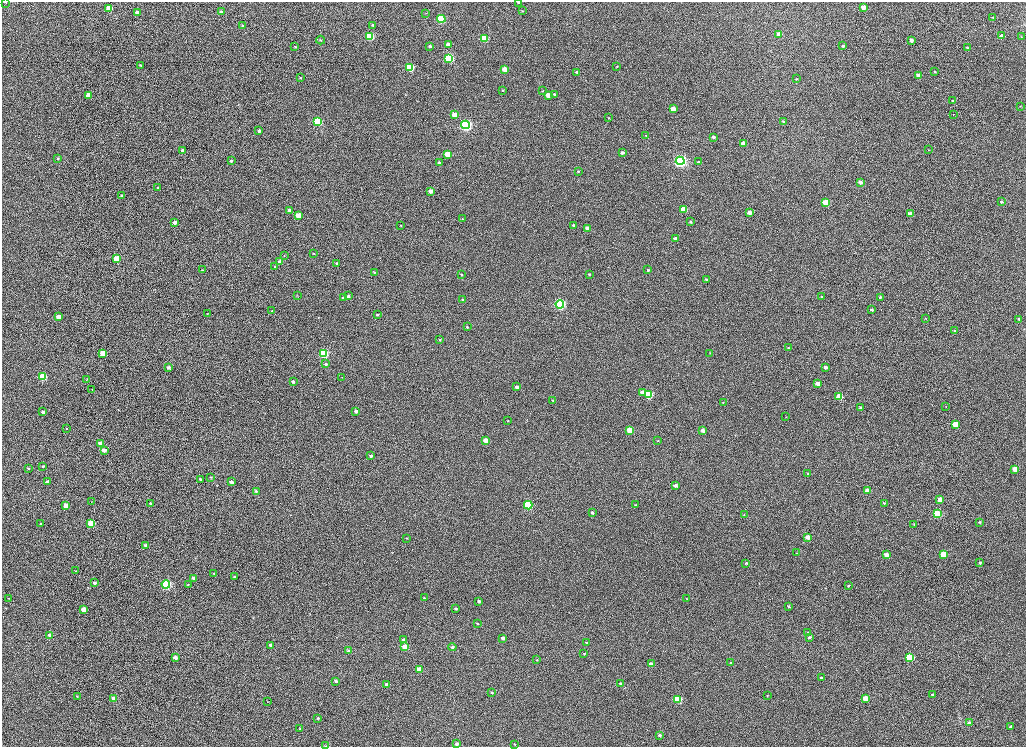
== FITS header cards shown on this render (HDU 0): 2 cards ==
NAXIS1  =                 2048
NAXIS2  =                 1489

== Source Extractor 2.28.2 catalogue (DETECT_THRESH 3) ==
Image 2048 x 1489 px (HDU 0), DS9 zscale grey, zoomed out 1/2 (1 PNG px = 2 x 2 image px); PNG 1028 x 749 px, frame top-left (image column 1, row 1489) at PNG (2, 2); each listed source drawn as its Kron ellipse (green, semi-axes under 4 px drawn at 4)
Background 1020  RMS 3.7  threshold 11.2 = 3 sigma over >= 5 px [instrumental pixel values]
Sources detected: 229; all 229 listed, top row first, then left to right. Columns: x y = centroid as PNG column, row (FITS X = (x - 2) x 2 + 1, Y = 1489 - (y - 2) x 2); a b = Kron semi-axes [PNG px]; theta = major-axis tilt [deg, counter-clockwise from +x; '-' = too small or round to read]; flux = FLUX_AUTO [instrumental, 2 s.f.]
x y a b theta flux
5 2 3 1 - 480
519 2 3 2 - 810
864 7 3 3 - 6600
109 8 4 3 - 16000
522 11 4 3 - 750
137 12 3 3 - 3500
221 12 4 3 - 2500
426 13 3 3 - 430
992 17 3 2 - 340
441 19 4 3 - 59000
372 25 3 3 - 580
242 26 4 3 - 950
779 34 3 3 - 7300
369 36 4 3 - 58000
1002 36 3 3 - 4200
1021 37 3 3 - 480
484 38 4 3 - 37000
321 40 4 3 - 610
911 40 4 3 - 3200
448 45 3 3 - 4100
430 46 3 3 - 1600
843 46 3 3 - 1100
295 47 3 3 - 600
967 48 4 3 - 620
449 58 4 3 - 87000
140 65 2 2 - 410
617 67 3 2 - 440
410 68 4 3 - 53000
504 69 3 3 - 8500
577 72 3 3 - 1400
934 72 3 3 - 510
919 76 4 3 - 7600
300 77 3 3 - 490
796 79 3 3 - 580
503 90 3 3 - 510
542 91 3 2 - 370
554 94 4 3 - 1300
88 95 3 3 - 8300
548 95 3 3 - 8300
953 101 3 3 - 920
1020 106 3 2 - 310
673 109 3 3 - 6600
953 114 3 2 - 310
455 115 3 3 - 9200
609 118 2 2 - 270
318 121 4 3 - 57000
783 121 3 3 - 640
465 125 4 4 - 180000
259 131 3 2 - 1700
646 135 3 3 - 530
713 137 4 3 - 1600
744 143 3 3 - 11000
183 150 3 3 - 2300
928 150 3 3 - 360
622 153 3 3 - 2100
448 154 4 3 - 19000
57 158 3 3 - 740
231 161 3 2 - 680
680 161 4 4 - 230000
439 162 3 3 - 1700
698 162 4 3 - 770
578 171 3 2 - 610
860 182 3 3 - 4200
158 188 3 2 - 830
431 191 3 3 - 5600
122 195 2 2 - 910
826 202 4 3 - 28000
1001 202 4 3 - 1100
684 209 4 3 - 19000
290 210 3 3 - 2900
749 212 3 3 - 4700
910 214 3 3 - 8000
299 215 4 3 - 18000
462 219 2 2 - 380
690 222 3 3 - 800
175 223 3 2 - 3100
401 225 3 2 - 520
574 225 3 2 - 1400
587 228 3 3 - 4100
675 238 3 3 - 2900
314 253 3 2 - 540
284 256 2 2 - 340
116 259 4 3 - 26000
280 262 3 3 - 6900
337 263 3 3 - 1000
275 267 3 2 - 610
202 270 2 2 - 360
648 270 3 3 - 810
374 272 3 2 - 770
461 274 3 2 - 620
589 274 3 2 - 640
707 279 3 2 - 1600
298 296 3 2 - 270
348 296 4 3 - 1700
821 297 3 2 - 530
880 297 3 3 - 830
344 298 3 3 - 1900
463 300 3 2 - 810
560 304 4 4 - 150000
872 310 3 3 - 1300
271 311 3 2 - 320
207 313 2 2 - 270
377 315 3 2 - 730
58 317 3 3 - 4900
925 318 3 2 - 360
1019 319 3 3 - 1100
467 327 3 2 - 720
955 331 3 3 - 800
440 340 3 2 - 640
789 348 3 2 - 740
323 353 4 3 - 68000
710 353 3 2 - 250
103 354 4 3 - 19000
326 364 3 3 - 970
168 367 3 2 - 2000
826 367 3 3 - 2800
43 377 4 3 - 37000
342 377 3 2 - 210
87 379 3 2 - 330
293 382 3 3 - 1700
818 384 3 3 - 8100
517 387 3 3 - 2600
92 389 2 1 - 200
642 392 3 3 - 4100
648 394 4 3 - 54000
839 397 4 3 - 17000
552 400 3 2 - 610
723 403 2 2 - 330
946 406 2 1 - 190
861 408 3 3 - 2200
356 411 3 3 - 2100
43 412 3 3 - 2500
786 417 2 1 - 200
508 421 2 2 - 380
955 424 4 3 - 13000
67 429 3 2 - 330
630 430 3 3 - 15000
703 430 3 3 - 3200
486 440 4 3 - 8400
658 441 3 2 - 420
100 444 3 3 - 9500
104 450 3 3 - 4900
371 456 3 3 - 1500
43 466 3 3 - 840
28 468 3 2 - 850
1015 469 3 3 - 13000
808 474 3 3 - 720
210 477 3 3 - 470
200 479 3 2 - 1200
47 482 3 3 - 4500
231 482 3 3 - 2800
675 485 3 3 - 2800
256 491 3 3 - 1600
868 491 3 3 - 8200
940 499 3 3 - 6400
91 502 3 2 - 240
151 503 3 2 - 960
884 503 3 3 - 800
528 505 4 3 - 63000
635 505 3 2 - 550
66 506 3 3 - 12000
592 513 3 3 - 1500
937 514 4 3 - 54000
744 515 3 2 - 320
980 522 3 3 - 720
91 523 4 3 - 32000
41 524 2 2 - 760
914 524 2 2 - 550
808 537 3 3 - 6100
406 538 3 2 - 410
145 546 3 2 - 1900
797 553 3 2 - 390
943 554 4 3 - 21000
886 555 3 3 - 5300
746 563 2 2 - 660
980 563 2 2 - 1100
76 571 3 2 - 340
214 573 2 2 - 610
234 577 3 2 - 1100
194 578 3 3 - 5800
94 583 3 2 - 1800
166 584 4 4 - 110000
188 584 2 2 - 340
848 585 3 2 - 560
9 598 3 2 - 440
424 598 2 2 - 460
687 599 2 2 - 340
479 601 3 2 - 1600
789 606 3 3 - 750
456 608 3 2 - 1200
83 610 3 3 - 12000
477 623 3 2 - 770
807 632 3 3 - 410
50 635 4 3 - 2500
503 638 4 3 - 2300
809 638 3 3 - 1400
404 640 4 3 - 1400
586 642 3 3 - 690
270 645 3 3 - 2500
405 647 3 3 - 12000
452 647 4 3 - 1500
349 651 3 3 - 3000
584 654 3 3 - 570
910 657 4 3 - 52000
175 658 3 3 - 3800
537 660 3 3 - 530
730 662 3 3 - 490
651 664 3 3 - 3800
419 670 4 3 - 11000
821 678 4 3 - 870
336 681 3 3 - 1500
387 684 3 3 - 3000
620 684 3 3 - 960
492 692 3 3 - 870
933 695 3 3 - 1800
77 696 3 2 - 370
767 696 2 2 - 360
114 698 3 3 - 5200
865 698 4 3 - 10000
678 699 4 3 - 34000
268 702 3 2 - 240
318 718 3 3 - 760
969 723 3 3 - 4000
1010 727 3 2 - 800
300 729 3 2 - 590
660 735 4 3 - 1500
457 744 4 3 - 2300
515 744 3 3 - 610
326 746 3 2 - 350
At the frame edge (FLAGS 8, measured only in part): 3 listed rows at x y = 5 2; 519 2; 326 746